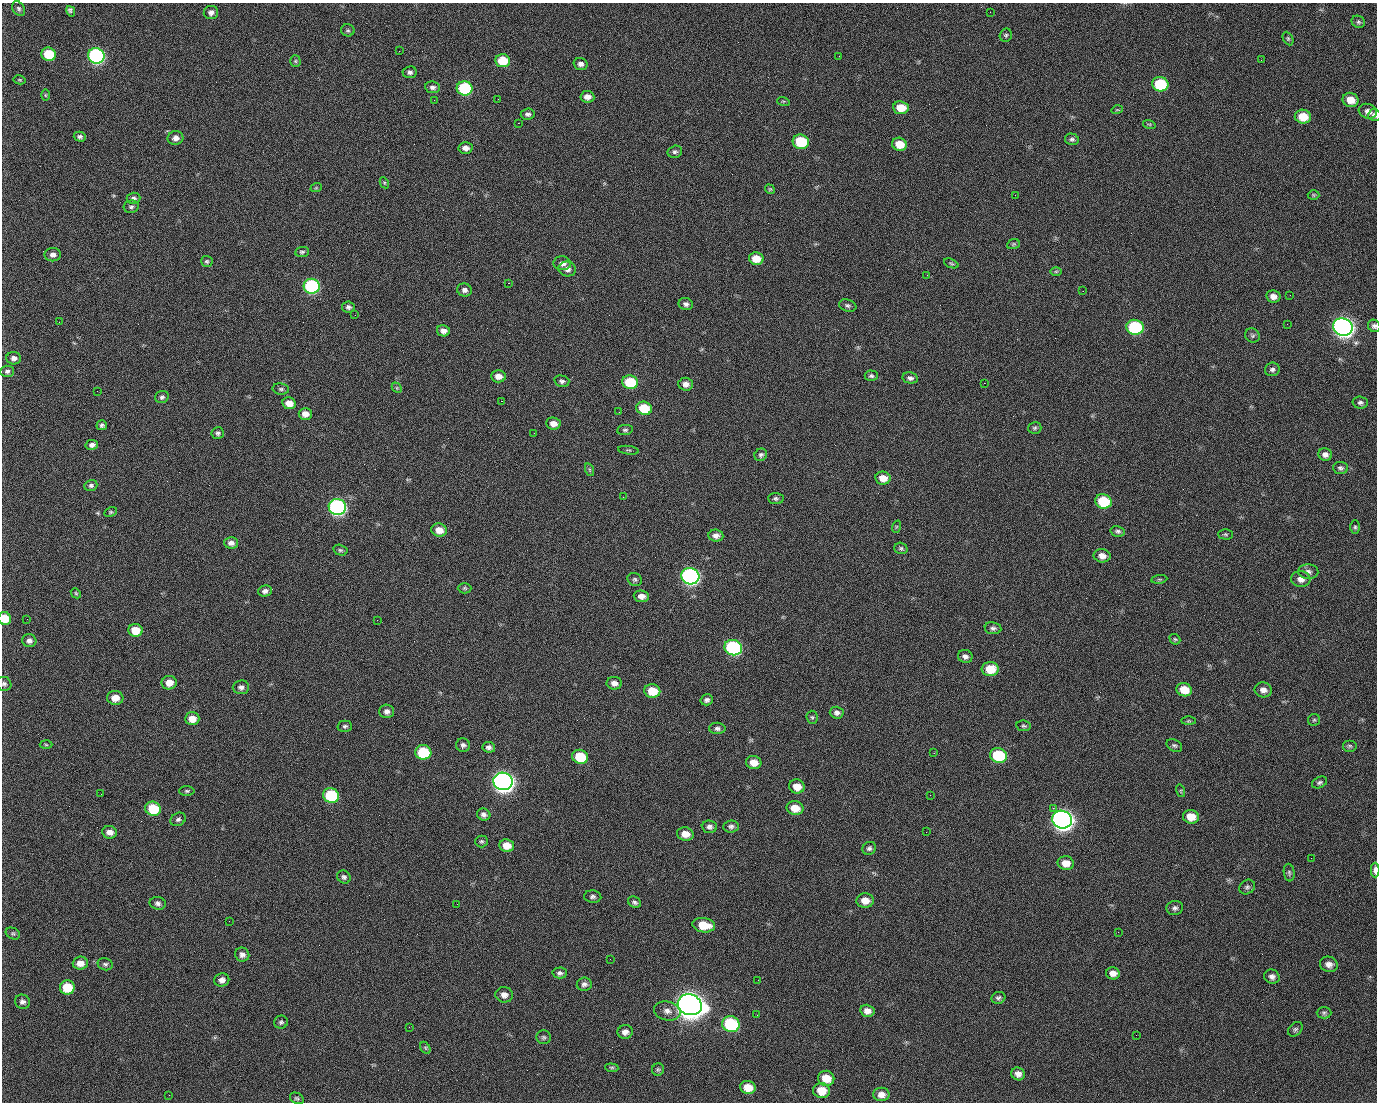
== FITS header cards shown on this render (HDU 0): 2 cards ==
NAXIS1  =                 1375 / length of data axis 1
NAXIS2  =                 1100 / length of data axis 2

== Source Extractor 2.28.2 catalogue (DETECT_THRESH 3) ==
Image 1375 x 1100 px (HDU 0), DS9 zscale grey, 1 PNG px = 1 image px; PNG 1379 x 1104 px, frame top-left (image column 1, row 1100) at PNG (2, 3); each listed source drawn as its Kron ellipse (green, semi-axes under 4 px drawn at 4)
Background 1470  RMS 30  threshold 88.7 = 3 sigma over >= 5 px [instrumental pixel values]
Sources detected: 248; all 248 listed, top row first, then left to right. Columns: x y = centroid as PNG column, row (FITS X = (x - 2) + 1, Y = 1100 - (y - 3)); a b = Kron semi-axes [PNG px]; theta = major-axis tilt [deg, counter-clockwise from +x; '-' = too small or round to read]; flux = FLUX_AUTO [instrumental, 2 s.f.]
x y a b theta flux
19 9 8 6 -59 4.6e+03
71 11 5 3 - 7.0e+03
211 12 7 6 - 8.0e+03
990 12 2 2 - 1.6e+03
1358 22 7 6 - 3.9e+03
348 30 7 6 - 3.5e+03
1006 35 7 6 - 3.5e+03
1288 38 7 5 -64 3.2e+03
399 51 2 2 - 2.3e+04
49 54 7 6 - 7.4e+04
96 56 8 7 - 5.0e+05
839 56 2 2 - 8.4e+02
1261 60 2 2 - 8.5e+02
295 61 5 5 - 3.1e+03
503 61 7 6 - 5.6e+04
581 64 7 6 - 8.2e+03
410 72 7 6 - 5.8e+03
20 80 6 4 -11 2.6e+03
1160 84 8 7 - 1.1e+05
433 87 7 5 -7 6.4e+03
465 88 8 7 - 1.8e+05
45 95 6 4 -90 2.3e+03
587 97 7 5 -6 1.3e+04
498 99 2 2 - 1.1e+03
434 100 2 2 - 4.3e+03
1351 100 8 7 - 2.6e+04
783 101 6 4 -17 2.2e+03
901 108 8 6 -6 3.5e+04
1117 110 5 3 - 1.8e+03
1368 111 9 7 -18 1.0e+04
528 114 7 5 4 6.0e+03
1374 115 6 6 - 5.8e+03
1303 117 8 7 - 3.6e+04
518 123 2 2 - 2.7e+04
1149 124 6 4 -18 2.8e+03
80 137 6 5 - 5.3e+03
175 138 8 6 14 1.0e+04
1072 139 7 5 -13 5.0e+03
801 142 8 7 - 9.3e+04
899 144 7 6 - 3.1e+04
465 148 7 5 -2 1.0e+04
675 152 7 6 - 5.3e+03
384 183 6 4 -61 2.5e+03
316 188 6 3 19 2.0e+03
770 189 5 4 - 2.4e+03
1015 195 2 2 - 6.8e+03
1313 195 6 5 - 2.6e+03
133 198 7 5 2 5.9e+03
131 207 7 6 - 5.3e+03
1013 244 6 5 - 2.9e+03
302 252 7 5 8 4.0e+03
53 255 8 6 0 9.0e+03
756 259 7 6 - 3.2e+04
207 261 6 5 - 3.7e+03
562 263 9 7 -6 9.3e+03
951 263 7 4 -23 2.8e+03
567 269 9 7 -11 1.1e+04
1056 271 6 4 1 2.7e+03
927 275 2 2 - 8.9e+02
508 283 2 2 - 5.7e+04
312 286 8 7 - 3.1e+05
464 290 7 6 - 7.8e+03
1083 291 2 2 - 3.4e+03
1290 295 2 2 - 1.9e+03
1273 296 7 6 - 1.1e+04
686 304 7 6 - 6.3e+03
848 306 9 6 -17 5.4e+03
348 307 6 5 - 5.4e+03
355 315 2 2 - 9.0e+02
59 322 3 2 - 1.5e+03
1287 324 2 2 - 1.2e+03
1374 326 6 6 - 5.6e+03
1135 327 9 7 -14 1.8e+05
1343 327 10 8 -20 1.4e+06
443 331 6 5 - 9.8e+03
1252 335 7 6 - 4.4e+03
14 358 7 6 - 9.2e+03
1272 369 7 6 - 6.0e+03
7 371 7 5 5 5.2e+03
498 376 7 6 - 1.5e+04
871 376 6 5 - 4.2e+03
910 378 7 5 -12 6.5e+03
562 381 7 5 -14 5.6e+03
630 382 8 7 - 9.3e+04
984 383 2 2 - 2.0e+04
686 384 7 6 - 1.1e+04
397 388 6 4 -46 2.7e+03
281 389 8 5 -9 4.0e+03
97 391 2 2 - 1.1e+03
162 397 7 6 - 5.1e+03
501 401 3 2 - 5.9e+04
289 403 7 6 - 1.9e+04
1360 403 8 6 -2 5.4e+03
644 408 8 6 -15 6.7e+04
619 412 2 2 - 8.8e+02
305 414 7 6 - 1.4e+04
553 424 7 6 - 1.5e+04
102 425 5 5 - 4.5e+03
1035 428 7 6 - 3.9e+03
625 430 8 5 7 4.2e+03
218 433 6 5 - 5.1e+03
534 433 2 2 - 9.6e+02
92 445 6 5 - 7.2e+03
628 450 10 2 -7 2.4e+03
1325 454 7 6 - 8.8e+03
761 455 6 6 - 4.8e+03
1340 468 7 6 - 5.1e+03
590 470 6 4 -71 3.1e+03
883 478 7 6 - 2.1e+04
91 485 7 5 22 4.9e+03
623 497 2 2 - 3.2e+03
776 499 8 5 -3 4.7e+03
1103 501 8 7 - 8.9e+04
337 507 9 8 - 5.5e+05
111 512 7 4 26 3.0e+03
896 527 6 4 71 2.3e+03
1355 527 6 5 - 3.4e+03
439 530 8 6 -11 2.0e+04
1118 531 7 5 -13 4.7e+03
1225 534 7 5 -2 3.5e+03
716 536 7 6 - 9.0e+03
231 543 7 5 -2 9.8e+03
901 548 7 5 -21 3.9e+03
340 550 7 5 -15 3.7e+03
1102 556 8 6 -10 1.4e+04
1308 572 10 7 -3 8.3e+03
690 576 9 8 - 6.7e+05
635 579 7 6 - 4.5e+03
1159 579 8 4 8 2.6e+03
1301 579 9 8 - 1.3e+04
465 588 7 5 -1 3.4e+03
265 591 7 5 16 7.3e+03
76 593 5 4 - 2.6e+03
641 596 8 6 -4 1.2e+04
5 618 6 6 - 3.9e+04
27 619 2 2 - 4.3e+03
377 620 2 2 - 1.1e+04
993 628 8 6 -8 5.7e+03
135 630 7 6 - 3.9e+04
1175 639 6 4 -42 3.0e+03
29 641 7 6 - 8.1e+03
733 648 9 7 -17 3.1e+05
965 656 7 6 - 7.2e+03
990 669 8 7 - 4.6e+04
169 683 7 6 - 2.0e+04
614 683 7 6 - 1.1e+04
4 684 7 7 - 5.0e+03
241 687 8 7 - 7.1e+03
1184 690 8 6 -19 3.6e+04
1263 690 9 7 -11 1.1e+04
652 691 8 7 - 4.3e+04
115 698 8 7 - 2.0e+04
707 700 6 5 - 5.6e+03
387 711 7 6 - 8.5e+03
837 713 7 6 - 7.2e+03
812 717 6 5 - 3.4e+03
192 719 7 6 - 2.1e+04
1314 720 6 6 - 3.3e+03
1188 721 7 4 0 2.8e+03
345 726 7 5 -1 4.6e+03
1024 726 7 5 -9 3.7e+03
717 728 8 5 -1 6.1e+03
46 745 6 4 -2 2.3e+03
463 745 7 6 - 6.5e+03
1174 745 8 6 -29 4.5e+03
1350 746 7 6 - 3.9e+03
489 747 6 5 - 6.9e+03
423 752 8 7 - 9.5e+04
934 753 3 2 - 2.2e+03
998 755 8 7 - 1.2e+05
580 757 8 7 - 7.1e+04
754 762 8 6 -17 2.1e+04
503 781 9 8 - 1.5e+06
1319 782 8 5 26 4.7e+03
797 787 8 7 - 2.3e+04
187 791 7 5 0 3.5e+03
1181 791 6 4 -72 2.6e+03
101 794 2 2 - 2.5e+03
930 795 2 2 - 8.1e+03
331 796 8 7 - 1.3e+05
795 808 8 7 - 2.9e+04
1053 808 2 2 - 1.7e+04
153 809 8 7 - 7.1e+04
484 814 7 6 - 7.5e+03
1191 817 8 7 - 3.0e+04
178 819 8 6 31 5.3e+03
1062 820 10 9 - 1.5e+06
731 826 8 6 6 5.9e+03
709 827 7 6 - 6.6e+03
110 832 7 6 - 1.2e+04
926 832 2 2 - 2.2e+03
685 834 8 6 -10 1.9e+04
481 841 6 6 - 3.8e+03
507 846 7 6 - 2.6e+04
869 848 7 6 - 5.3e+03
1311 858 2 2 - 1.1e+03
1066 863 8 7 - 2.2e+04
1375 870 7 3 -90 1.3e+04
1289 873 9 5 -83 3.9e+03
344 877 7 6 - 5.1e+03
1247 887 8 6 38 4.9e+03
593 897 8 6 -4 5.4e+03
865 901 9 7 -1 1.9e+04
634 902 7 5 -27 5.3e+03
158 903 8 6 -11 6.4e+03
457 904 3 2 - 1.6e+03
1175 908 8 7 - 6.3e+03
229 921 2 2 - 8.5e+02
704 925 11 7 -8 4.3e+04
1118 932 2 2 - 2.5e+03
13 934 7 5 -25 3.7e+03
242 955 7 7 - 8.2e+03
610 959 2 2 - 2.5e+03
80 963 7 6 - 1.7e+04
105 964 8 6 -16 4.7e+03
1329 964 9 7 -18 1.1e+04
560 973 7 5 2 5.4e+03
1113 973 7 6 - 1.2e+04
1272 977 8 7 - 7.9e+03
222 980 7 6 - 9.8e+03
758 980 3 2 - 2.0e+03
584 984 7 6 - 6.9e+03
67 987 7 7 - 5.8e+04
504 995 9 7 -10 1.2e+04
998 998 7 6 - 5.1e+03
22 1002 8 7 - 6.5e+03
690 1005 12 10 -19 3.2e+06
667 1011 13 9 -13 1.4e+04
867 1011 7 6 - 1.3e+04
1324 1013 7 5 1 4.0e+03
757 1015 2 2 - 1.5e+03
281 1022 7 6 - 4.3e+03
731 1024 9 8 - 1.8e+05
409 1027 2 2 - 8.3e+02
1295 1029 8 6 44 4.5e+03
625 1032 7 7 - 1.0e+04
1136 1035 2 2 - 7.8e+02
544 1037 7 7 - 4.6e+03
425 1048 6 4 -60 3.1e+03
612 1068 7 4 -6 3.0e+03
658 1069 6 6 - 3.8e+03
1018 1074 7 6 - 1.1e+04
826 1078 8 7 - 3.6e+04
748 1087 7 6 - 2.8e+04
821 1091 8 7 - 3.5e+04
881 1094 8 6 -1 1.4e+04
169 1095 2 2 - 5.4e+03
297 1098 7 5 -27 3.9e+03
At the frame edge (FLAGS 8, measured only in part): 5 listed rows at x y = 1374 115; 1374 326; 5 618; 4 684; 1375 870